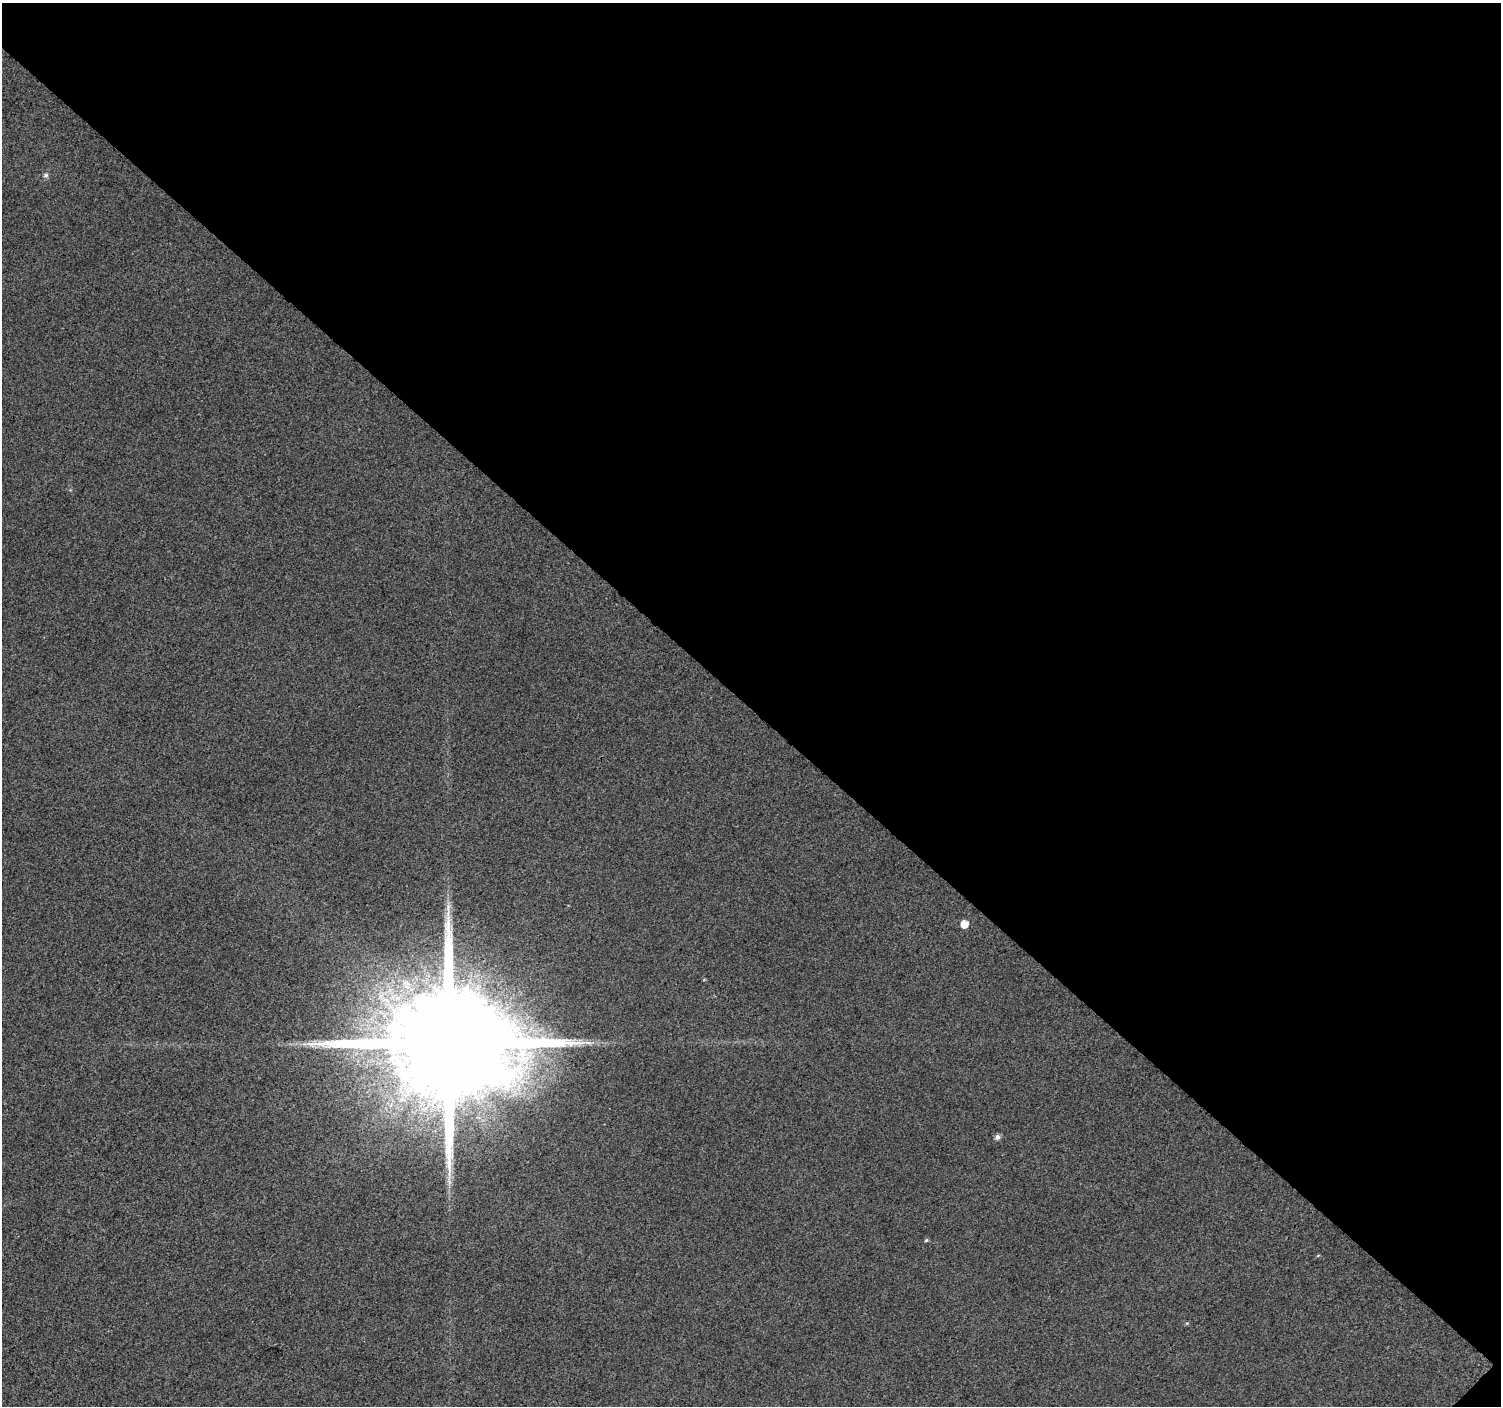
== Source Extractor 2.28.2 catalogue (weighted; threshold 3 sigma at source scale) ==
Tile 2 of 2 x 2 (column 2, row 1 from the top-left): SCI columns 1502-3000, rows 1511-2914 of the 3001 x 3002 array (HDU 1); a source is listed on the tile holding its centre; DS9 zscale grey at full resolution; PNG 1503 x 1408 px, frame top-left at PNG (2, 3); no overlay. Shown black and unused: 50% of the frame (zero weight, under 3 of 4 exposures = <1% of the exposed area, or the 3 px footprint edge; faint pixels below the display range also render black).
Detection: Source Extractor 2.28.2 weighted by HDU 2 'WHT'; one run over the whole footprint, this tile lists its part. Background 0.0154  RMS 0.011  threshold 0.0501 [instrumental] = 3 sigma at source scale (4.5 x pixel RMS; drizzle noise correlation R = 1.50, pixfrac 1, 0.0396/0.0396 arcsec/px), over >= 5 px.
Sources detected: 6; all 6 listed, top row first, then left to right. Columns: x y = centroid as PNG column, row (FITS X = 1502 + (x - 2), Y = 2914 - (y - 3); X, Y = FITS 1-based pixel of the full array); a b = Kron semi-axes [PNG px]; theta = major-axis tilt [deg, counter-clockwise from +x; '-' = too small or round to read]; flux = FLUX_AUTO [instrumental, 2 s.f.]
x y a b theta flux
46 175 6 6 - 2.3
964 924 6 5 - 14
588 1043 11 4 -5 5
448 1044 33 27 26 45000
997 1137 6 5 - 4.2
926 1240 5 4 - 1.5